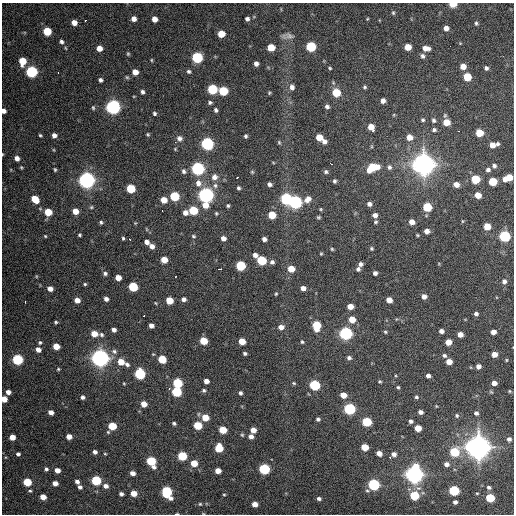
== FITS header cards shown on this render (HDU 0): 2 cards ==
NAXIS1  =                  512 / Axis length
NAXIS2  =                  512 / Axis length

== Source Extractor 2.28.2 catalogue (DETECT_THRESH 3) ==
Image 512 x 512 px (HDU 0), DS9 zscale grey, 1 PNG px = 1 image px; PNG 516 x 516 px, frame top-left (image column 1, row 512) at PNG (2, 3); no overlay
Background 1780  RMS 45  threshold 134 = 3 sigma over >= 5 px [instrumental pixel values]
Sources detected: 292; all 292 listed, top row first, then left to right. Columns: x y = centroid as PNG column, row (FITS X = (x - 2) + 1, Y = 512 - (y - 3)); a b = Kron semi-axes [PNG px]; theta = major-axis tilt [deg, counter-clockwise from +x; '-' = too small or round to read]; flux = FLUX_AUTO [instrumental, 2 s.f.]
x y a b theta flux
453 4 5 4 - 6.5e+04
393 13 6 5 - 4.8e+03
134 19 5 5 - 1.8e+04
154 19 5 4 - 2.7e+04
247 19 4 4 - 8.9e+03
367 19 4 3 - 2.8e+03
85 20 3 2 - 5.3e+03
74 23 5 5 - 2.5e+04
476 23 5 4 - 5.0e+03
446 28 5 5 - 1.7e+04
47 31 5 5 - 1.1e+05
221 34 5 5 - 6.5e+04
289 36 14 7 -14 1.4e+04
61 42 5 5 - 7.4e+03
311 46 6 5 - 2.3e+05
450 46 2 2 - 1.1e+03
271 47 5 5 - 7.5e+04
408 47 5 5 - 4.4e+04
66 48 5 3 - 2.6e+03
99 48 5 5 - 2.8e+04
426 48 7 5 -5 2.2e+04
128 54 5 4 - 3.7e+03
422 56 6 5 - 7.8e+03
197 57 6 5 - 3.5e+05
151 60 5 3 - 3.3e+03
22 61 6 5 - 7.0e+04
256 64 4 4 - 1.3e+04
463 66 5 5 - 2.8e+04
330 68 3 3 - 3.3e+03
486 68 5 4 - 7.6e+03
189 71 5 4 - 6.1e+03
32 72 6 5 - 4.5e+05
135 72 5 5 - 3.1e+04
58 73 3 2 - 4.8e+03
127 77 5 4 - 4.1e+03
467 77 5 5 - 1.0e+05
100 80 4 4 - 8.0e+03
292 87 7 6 - 1.3e+04
365 87 5 4 - 4.8e+03
212 89 6 5 - 2.1e+05
223 91 6 5 - 1.5e+05
142 92 4 4 - 7.9e+03
269 93 5 4 - 3.3e+03
336 93 6 5 - 9.2e+04
383 101 5 4 - 1.4e+04
210 102 6 5 - 6.1e+03
113 107 6 6 - 9.8e+05
327 107 5 4 - 8.5e+03
93 108 6 4 -74 4.3e+03
216 110 5 4 - 7.2e+03
4 111 4 4 - 1.3e+04
155 113 5 4 - 5.3e+03
423 120 5 5 - 4.9e+03
434 120 6 5 - 6.3e+03
446 122 5 5 - 4.9e+04
371 127 7 5 -58 4.2e+04
434 130 6 5 - 5.9e+03
459 131 2 2 - 2.5e+03
479 133 5 5 - 8.5e+04
148 134 5 4 - 3.8e+03
40 135 3 3 - 3.8e+03
54 135 5 4 - 1.4e+04
246 136 4 3 - 5.2e+03
319 137 6 5 - 5.4e+04
409 137 6 5 - 2.8e+04
179 138 9 8 - 1.4e+04
324 141 5 4 - 1.2e+04
279 142 5 4 - 3.7e+03
207 144 6 6 - 6.0e+05
497 144 4 3 - 5.8e+03
492 145 5 5 - 2.5e+04
175 149 4 4 - 2.9e+03
54 150 5 3 - 2.6e+03
2 154 4 3 - 2.3e+03
17 158 5 5 - 1.6e+04
273 162 5 3 - 2.3e+03
331 164 4 2 - 5.8e+03
424 164 9 9 - 2.5e+06
494 166 5 5 - 7.8e+03
21 167 4 4 - 3.4e+03
372 167 9 6 22 1.4e+05
389 167 7 6 - 8.5e+03
198 168 6 6 - 6.3e+05
55 170 5 3 - 3.8e+03
488 170 5 4 - 1.1e+04
184 171 6 5 - 7.7e+03
252 172 5 4 - 3.3e+03
326 172 5 5 - 5.8e+03
214 177 7 6 - 1.7e+04
237 177 3 2 - 3.8e+03
508 178 8 5 22 6.3e+04
475 179 5 5 - 1.4e+05
87 180 7 6 - 1.4e+06
334 181 4 3 - 5.8e+03
493 182 5 5 - 1.1e+05
198 183 8 8 - 2.0e+04
269 184 4 4 - 8.8e+03
456 184 6 5 - 2.4e+04
215 185 8 6 -89 1.0e+04
131 188 5 5 - 1.3e+05
238 188 4 3 - 5.4e+03
206 195 6 6 - 1.2e+06
478 195 5 5 - 3.9e+04
174 196 6 5 - 1.8e+05
35 199 6 5 - 6.6e+04
286 199 6 6 - 3.9e+05
308 199 9 6 43 2.0e+04
164 200 6 5 - 3.4e+04
295 202 6 6 - 7.6e+05
369 204 5 5 - 9.8e+03
205 205 6 6 - 2.8e+04
228 206 4 3 - 4.1e+03
91 207 5 4 - 3.7e+03
427 207 6 5 - 1.4e+05
321 209 4 4 - 3.1e+03
193 210 6 5 - 1.4e+05
75 211 5 5 - 3.5e+04
162 211 2 2 - 3.3e+03
48 212 5 5 - 7.4e+04
185 213 6 5 - 1.7e+04
216 213 4 3 - 3.6e+03
272 215 5 5 - 7.1e+04
375 215 5 4 - 1.2e+04
318 217 5 4 - 4.0e+03
462 221 5 3 - 2.5e+03
101 222 5 4 - 5.1e+03
376 222 5 4 - 4.7e+03
412 222 5 5 - 2.3e+04
135 223 4 4 - 2.6e+03
487 226 5 5 - 5.4e+04
427 231 5 4 - 1.8e+04
80 235 3 3 - 4.2e+03
417 235 3 3 - 3.0e+03
45 236 4 3 - 3.0e+03
193 236 6 4 -18 4.3e+03
504 236 6 5 - 4.0e+05
123 238 4 3 - 4.2e+03
223 238 4 4 - 1.4e+04
129 239 3 2 - 4.5e+03
264 239 4 4 - 1.1e+04
147 242 5 4 - 1.4e+04
152 246 6 5 - 1.5e+04
371 248 5 4 - 4.2e+03
332 249 4 4 - 3.5e+03
321 254 4 3 - 3.0e+03
255 255 5 4 - 1.5e+04
164 260 5 5 - 4.7e+04
262 260 6 5 - 1.8e+05
272 262 5 5 - 8.3e+03
360 264 5 4 - 8.7e+03
241 266 6 5 - 2.0e+05
220 269 4 2 - 1.1e+04
291 269 5 5 - 4.2e+04
358 269 5 5 - 7.5e+03
105 273 5 4 - 6.9e+03
375 273 4 4 - 8.9e+03
36 276 5 3 - 2.7e+03
175 277 3 2 - 2.5e+03
118 278 5 5 - 2.9e+04
504 281 6 6 - 1.0e+04
85 284 4 3 - 3.8e+03
133 287 6 5 - 1.8e+05
303 288 5 4 - 1.6e+04
50 289 5 4 - 2.0e+04
276 294 4 3 - 3.2e+03
424 296 5 4 - 1.6e+04
106 299 4 4 - 1.2e+04
184 299 5 4 - 1.1e+04
77 300 5 4 - 2.2e+04
169 300 5 5 - 6.8e+04
389 300 5 5 - 2.9e+04
25 302 3 2 - 2.9e+03
350 306 5 4 - 2.9e+04
476 314 5 4 - 8.0e+03
144 315 3 2 - 5.9e+03
352 319 5 5 - 4.6e+04
56 322 4 4 - 4.4e+03
316 325 7 5 -87 1.3e+05
151 326 5 4 - 1.5e+04
281 327 6 5 - 1.7e+04
114 330 4 4 - 1.2e+04
441 331 4 4 - 1.2e+04
385 332 5 4 - 3.9e+03
493 332 5 4 - 2.1e+04
346 333 6 6 - 7.1e+05
94 334 6 5 - 3.7e+04
460 334 5 4 - 2.2e+04
102 335 7 5 -47 6.5e+03
203 341 5 5 - 7.8e+04
242 341 5 5 - 4.8e+04
40 342 5 5 - 5.0e+03
302 342 5 4 - 3.9e+03
448 342 5 5 - 3.7e+04
56 346 5 5 - 4.6e+04
38 350 5 5 - 1.9e+04
114 351 8 6 -14 1.0e+04
245 353 4 3 - 6.3e+03
494 354 5 4 - 2.9e+04
444 356 6 5 - 6.5e+03
100 358 7 7 - 1.6e+06
349 358 5 5 - 8.1e+03
17 359 6 5 - 3.3e+05
162 359 5 5 - 9.9e+04
506 360 4 3 - 2.8e+03
121 362 6 5 - 4.5e+04
449 362 5 4 - 3.1e+04
127 364 6 5 - 7.8e+03
478 366 4 4 - 1.5e+04
58 369 4 4 - 3.7e+03
140 374 6 5 - 3.3e+05
428 376 4 4 - 1.2e+04
206 381 5 4 - 1.8e+04
380 381 4 4 - 3.7e+03
124 383 4 3 - 2.8e+03
177 383 6 5 - 1.9e+05
294 383 5 4 - 3.8e+03
494 383 5 4 - 1.9e+04
314 385 6 5 - 3.0e+05
398 387 5 4 - 3.9e+03
169 389 3 2 - 6.5e+03
204 390 5 5 - 5.5e+03
509 391 4 4 - 3.1e+03
8 392 4 4 - 1.6e+04
176 392 6 5 - 2.0e+05
240 393 5 4 - 6.9e+03
343 395 5 4 - 3.7e+04
83 397 5 4 - 8.5e+03
416 397 5 4 - 4.7e+03
4 399 5 4 - 3.4e+04
144 404 5 5 - 3.8e+04
436 406 4 3 - 2.1e+03
349 409 6 5 - 4.3e+05
51 412 5 4 - 1.7e+04
420 412 4 4 - 1.2e+04
476 413 4 4 - 8.1e+03
457 415 5 5 - 4.9e+03
205 417 5 5 - 5.7e+04
318 419 4 4 - 6.4e+03
411 421 4 4 - 8.5e+03
367 422 6 5 - 1.9e+05
174 423 4 3 - 5.6e+03
198 425 5 5 - 1.1e+05
112 426 5 5 - 1.0e+05
418 428 5 5 - 5.1e+04
223 430 5 5 - 7.4e+04
253 430 5 5 - 2.7e+04
242 435 5 4 - 4.0e+03
251 436 5 5 - 1.4e+04
12 437 5 5 - 3.1e+04
69 437 5 4 - 2.7e+04
509 439 4 4 - 8.6e+03
365 447 5 5 - 6.7e+04
478 447 10 9 - 2.6e+06
219 448 5 5 - 1.1e+05
95 452 4 4 - 1.1e+04
454 452 6 5 - 1.4e+05
379 453 5 4 - 2.2e+04
18 454 4 4 - 6.8e+03
394 454 6 5 - 1.4e+04
182 456 5 5 - 1.8e+05
151 461 7 5 -57 1.8e+05
194 463 5 5 - 5.3e+04
446 464 5 4 - 1.4e+04
46 469 5 4 - 6.4e+03
264 469 6 5 - 3.2e+05
57 470 5 4 - 2.3e+04
218 471 5 4 - 2.9e+04
132 473 5 4 - 1.6e+04
414 474 8 7 - 1.5e+06
96 480 5 5 - 2.3e+05
77 481 4 4 - 1.0e+04
27 482 5 5 - 1.1e+05
55 483 5 4 - 2.2e+04
374 484 6 5 - 4.6e+05
106 486 6 5 - 1.4e+04
80 487 4 4 - 8.1e+03
489 487 5 4 - 6.5e+03
454 490 6 5 - 2.7e+05
30 491 5 4 - 3.8e+03
367 491 6 5 - 5.1e+03
166 492 8 6 -72 2.5e+05
134 493 5 4 - 3.6e+04
121 494 4 4 - 9.2e+03
224 495 4 3 - 2.9e+03
414 495 5 5 - 1.6e+05
43 497 5 4 - 3.3e+04
490 498 5 5 - 1.5e+05
319 499 5 4 - 8.2e+03
455 502 4 4 - 9.6e+03
200 504 4 4 - 3.2e+03
255 504 5 4 - 2.9e+04
177 514 4 2 - 4.4e+03
At the frame edge (FLAGS 8, measured only in part): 7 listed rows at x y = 453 4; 4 111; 2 154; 508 178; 4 399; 200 504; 177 514